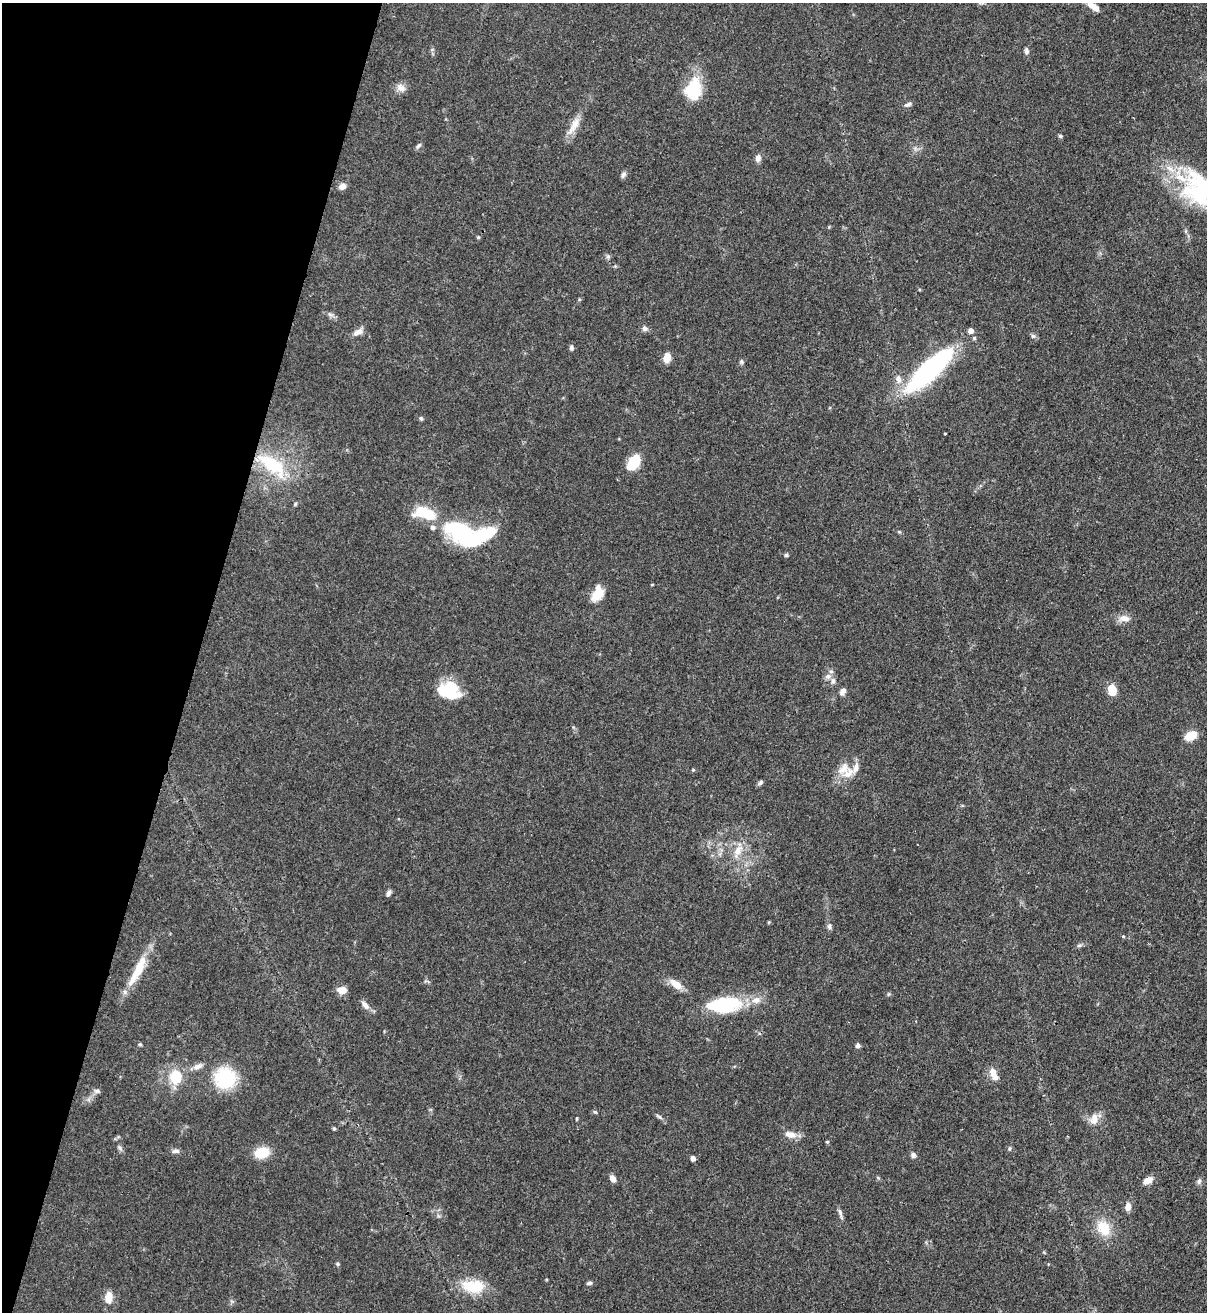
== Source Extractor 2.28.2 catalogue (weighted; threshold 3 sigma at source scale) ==
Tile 9 of 4 x 4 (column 1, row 3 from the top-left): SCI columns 221-1425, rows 1342-2651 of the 5383 x 5305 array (HDU 1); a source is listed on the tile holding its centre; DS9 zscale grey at full resolution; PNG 1209 x 1314 px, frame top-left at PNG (2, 3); no overlay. Shown black and unused: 16% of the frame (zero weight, under 3 of 4 exposures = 7% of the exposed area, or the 3 px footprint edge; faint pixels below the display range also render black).
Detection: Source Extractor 2.28.2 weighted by HDU 2 'WHT'; one run over the whole footprint, this tile lists its part. Background 0.105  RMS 0.0041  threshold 0.0186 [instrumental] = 3 sigma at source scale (4.5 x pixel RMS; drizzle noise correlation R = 1.50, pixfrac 1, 0.05/0.05 arcsec/px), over >= 5 px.
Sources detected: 96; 4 inside a brighter object's white glare — not listed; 6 inside a brighter listed object's ellipse — not listed separately; the other 86 listed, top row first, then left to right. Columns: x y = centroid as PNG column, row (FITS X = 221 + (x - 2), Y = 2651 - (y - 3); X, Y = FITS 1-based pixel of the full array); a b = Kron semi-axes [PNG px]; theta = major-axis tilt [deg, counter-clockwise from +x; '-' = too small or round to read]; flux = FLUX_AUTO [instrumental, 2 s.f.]
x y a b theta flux
981 3 9 4 5 0.76
1094 7 17 7 -34 3.4
1026 51 7 5 -87 1.3
401 88 13 9 -32 2.6
693 89 25 17 80 17
908 104 11 5 27 1.1
574 126 29 9 60 5.4
1060 136 5 4 - 0.72
419 145 9 5 48 0.93
758 158 9 6 75 1.9
623 175 9 6 66 1.2
342 186 9 7 26 2.1
1201 191 53 32 -38 54
478 237 5 4 - 0.44
608 257 7 4 1 0.77
330 314 7 4 -19 0.99
645 328 8 7 - 1.3
970 331 5 5 - 2.6
358 332 15 7 28 2.5
1033 336 6 6 - 0.91
974 338 5 4 - 0.68
571 348 6 5 - 0.97
667 358 11 7 80 3.9
741 362 6 5 - 0.76
929 370 53 16 44 74
898 379 12 7 -78 2.9
421 418 6 5 - 0.71
945 433 3 3 - 0.74
634 462 14 9 53 14
272 464 45 20 -32 25
295 504 5 5 - 0.58
424 513 24 12 -14 16
433 528 6 5 - 1.3
463 534 32 18 -56 35
786 555 4 4 - 0.78
598 594 19 12 43 5.8
1124 618 13 8 1 3.5
828 676 9 7 1 1.9
451 688 31 14 17 16
1111 688 5 4 - 10
843 691 8 6 59 1.9
1191 736 13 9 31 5.7
843 769 20 16 46 6.5
693 770 5 3 - 0.42
761 782 7 5 47 1
738 851 20 10 63 5.5
389 893 8 5 62 1.2
829 926 9 5 85 1.2
1123 936 5 3 - 0.39
1079 945 8 4 8 0.81
138 970 48 10 63 12
676 984 19 9 -39 4.3
342 990 9 7 -3 4.8
889 994 6 4 71 0.51
365 1005 13 7 -50 2.2
725 1005 40 18 6 27
140 1044 5 4 - 0.53
858 1045 5 5 - 1.2
198 1066 14 7 25 2.4
993 1072 12 8 -83 3.3
175 1077 17 14 86 11
225 1078 24 24 - 22
97 1091 7 5 -20 1
595 1112 6 3 -18 0.48
659 1117 10 4 -32 0.94
577 1119 6 3 90 0.44
1094 1119 15 10 78 3.7
334 1129 6 3 19 0.47
790 1135 16 9 -15 3.5
827 1142 4 4 - 0.45
120 1148 7 4 -71 0.86
1009 1148 7 3 82 0.55
176 1151 11 5 5 1.3
262 1152 14 10 13 9.7
913 1155 7 6 - 1.1
693 1158 5 4 - 1.9
613 1178 7 6 - 2.4
1148 1180 11 6 31 3.6
1199 1181 9 5 75 1.1
1128 1207 10 7 84 2.5
840 1213 16 4 -74 1.4
1104 1228 21 16 -62 9.7
338 1264 5 5 - 0.58
589 1283 7 4 9 0.84
473 1286 30 16 -3 13
109 1298 13 8 85 4.8
Isophote crosses this tile's border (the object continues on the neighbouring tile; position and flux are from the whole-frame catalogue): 2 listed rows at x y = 981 3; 1201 191